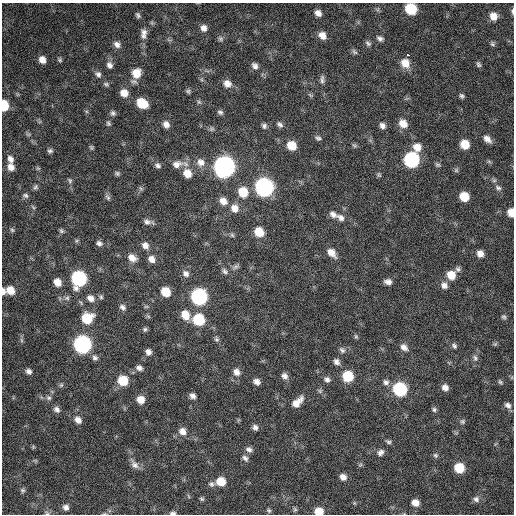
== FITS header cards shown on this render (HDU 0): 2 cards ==
NAXIS1  =                  512 / Axis length
NAXIS2  =                  512 / Axis length

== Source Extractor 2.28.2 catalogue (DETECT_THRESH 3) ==
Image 512 x 512 px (HDU 0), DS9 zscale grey, 1 PNG px = 1 image px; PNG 516 x 516 px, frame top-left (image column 1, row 512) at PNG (2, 3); no overlay
Background 298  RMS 18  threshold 53.2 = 3 sigma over >= 5 px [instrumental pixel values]
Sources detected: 173; all 173 listed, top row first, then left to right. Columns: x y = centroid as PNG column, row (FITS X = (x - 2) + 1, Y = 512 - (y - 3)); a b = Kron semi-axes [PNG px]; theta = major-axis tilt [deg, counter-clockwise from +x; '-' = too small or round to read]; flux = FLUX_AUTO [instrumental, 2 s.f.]
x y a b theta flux
411 9 8 7 - 55000
512 11 7 3 90 2200
318 13 7 6 - 6900
138 15 7 5 -61 2600
493 16 8 7 - 11000
204 28 8 7 - 6300
144 34 14 8 87 7500
322 35 9 7 -44 9500
380 38 8 6 -15 3900
220 39 7 7 - 2900
368 43 8 6 -40 3000
117 44 9 7 -46 6000
492 44 7 5 -42 2200
354 52 9 5 -45 2700
408 55 3 2 - 3400
42 59 7 6 - 8300
60 60 6 5 - 1900
405 63 10 9 - 15000
478 64 7 5 -58 2500
109 65 9 7 -58 5200
255 66 8 7 - 5000
136 73 11 10 - 18000
98 74 9 7 -34 4400
322 79 12 5 89 4000
106 84 8 6 -19 2500
227 84 10 8 -36 8800
188 91 6 5 - 2200
124 93 8 7 - 12000
310 95 7 4 -45 1900
462 96 6 5 - 2500
199 102 6 5 - 2200
142 103 9 7 -37 31000
4 106 8 5 -87 36000
220 112 8 6 -10 2900
113 113 7 6 - 3100
108 123 8 5 -68 2400
166 124 8 7 - 6800
280 124 9 6 -41 3500
403 124 10 8 -42 13000
264 126 7 7 - 3200
382 126 7 6 - 4800
211 129 7 6 - 2600
28 134 7 4 -18 1800
318 138 8 6 -26 3100
487 139 9 6 -42 6800
465 144 7 7 - 19000
291 145 8 7 - 19000
354 145 8 4 -44 2100
91 147 6 5 - 1700
417 147 10 10 - 12000
50 151 6 5 - 2800
10 159 10 7 -67 6400
411 160 9 8 - 190000
201 162 11 10 - 9200
177 164 15 10 14 11000
158 165 9 7 -28 3800
437 165 7 5 -37 2100
11 167 9 7 -56 8200
224 167 10 9 - 710000
456 170 6 5 - 2100
117 173 7 6 - 2400
187 173 10 9 - 15000
379 175 8 5 -71 1900
70 180 7 5 -66 2400
36 187 8 6 51 2700
264 187 9 9 - 400000
141 188 7 4 -45 1800
498 188 9 6 -25 3200
243 192 10 9 - 28000
25 195 8 6 -21 3000
108 197 9 6 -53 3000
464 197 8 7 - 25000
223 201 10 8 -43 9800
235 208 10 9 - 11000
511 212 7 5 -81 13000
333 214 11 7 -32 5800
341 218 11 8 -39 5800
147 222 10 7 -8 4700
12 230 7 5 -73 2100
61 231 7 5 -55 2300
259 232 8 8 - 23000
232 235 6 6 - 2100
99 243 8 6 -21 4000
145 245 9 7 -52 6700
331 253 11 7 -45 10000
480 254 7 6 - 8100
132 258 10 8 -36 9500
151 259 8 7 - 7500
236 266 9 6 31 3300
458 269 8 7 - 3200
225 271 9 7 -48 3500
186 273 9 8 - 5500
451 275 9 8 - 18000
79 278 9 8 - 190000
57 282 8 7 - 12000
388 282 8 6 -7 5400
444 285 9 8 - 5900
10 290 9 8 - 15000
3 291 7 4 89 4800
166 292 8 7 - 25000
101 297 6 5 - 2100
199 297 9 8 - 260000
67 298 7 6 - 3100
90 298 9 8 - 7200
81 303 7 4 -56 1600
146 306 6 4 0 1600
123 307 8 6 -36 4000
185 315 11 9 -63 16000
148 316 6 4 -19 1700
504 317 6 5 - 2300
87 318 10 9 - 35000
198 320 9 8 - 60000
145 329 6 5 - 2200
356 336 6 5 - 1800
216 339 8 6 -51 2700
21 340 7 4 -89 2200
82 344 9 8 - 340000
495 344 6 5 - 1800
454 346 8 6 -58 2900
404 347 10 7 -38 6300
342 350 8 6 -41 3600
148 352 7 6 - 5200
95 358 8 6 -23 3600
475 358 9 6 -62 3700
336 362 8 7 - 4700
139 368 8 7 - 4500
29 371 7 6 - 4500
236 372 9 8 - 7400
284 376 8 7 - 5400
348 376 8 8 - 43000
327 379 8 6 -31 4300
123 381 8 8 - 34000
257 382 8 6 -34 6100
386 382 8 8 - 4400
500 382 7 5 -45 2100
61 385 6 6 - 2200
445 387 7 7 - 6700
400 389 9 8 - 130000
320 391 6 6 - 2200
193 396 7 6 - 5100
49 398 8 6 -29 3100
141 400 8 7 - 12000
297 402 15 7 45 12000
508 405 9 7 -40 4900
57 409 9 7 -41 4500
434 409 7 6 - 2700
78 420 9 7 -45 6900
462 421 6 6 - 2400
255 427 7 6 - 4200
182 431 10 9 - 8600
388 442 8 5 -29 2500
33 447 5 4 - 1300
249 449 9 7 -22 4800
380 452 9 7 41 4500
435 455 7 6 - 2500
245 458 9 6 -45 3900
134 464 14 8 -55 7200
459 468 8 7 - 33000
343 477 8 6 -41 7000
221 482 8 8 - 21000
211 484 8 7 - 3800
23 490 6 6 - 2100
188 496 6 3 -70 1300
202 499 6 5 - 1900
476 499 8 8 - 4400
354 503 5 5 - 1400
415 503 8 7 - 9500
66 507 7 6 - 4800
295 509 6 5 - 2000
269 510 6 5 - 2100
319 511 7 6 - 19000
47 513 6 5 - 2000
173 513 8 4 1 3100
At the frame edge (FLAGS 8, measured only in part): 8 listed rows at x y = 411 9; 512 11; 4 106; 511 212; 3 291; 319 511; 47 513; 173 513